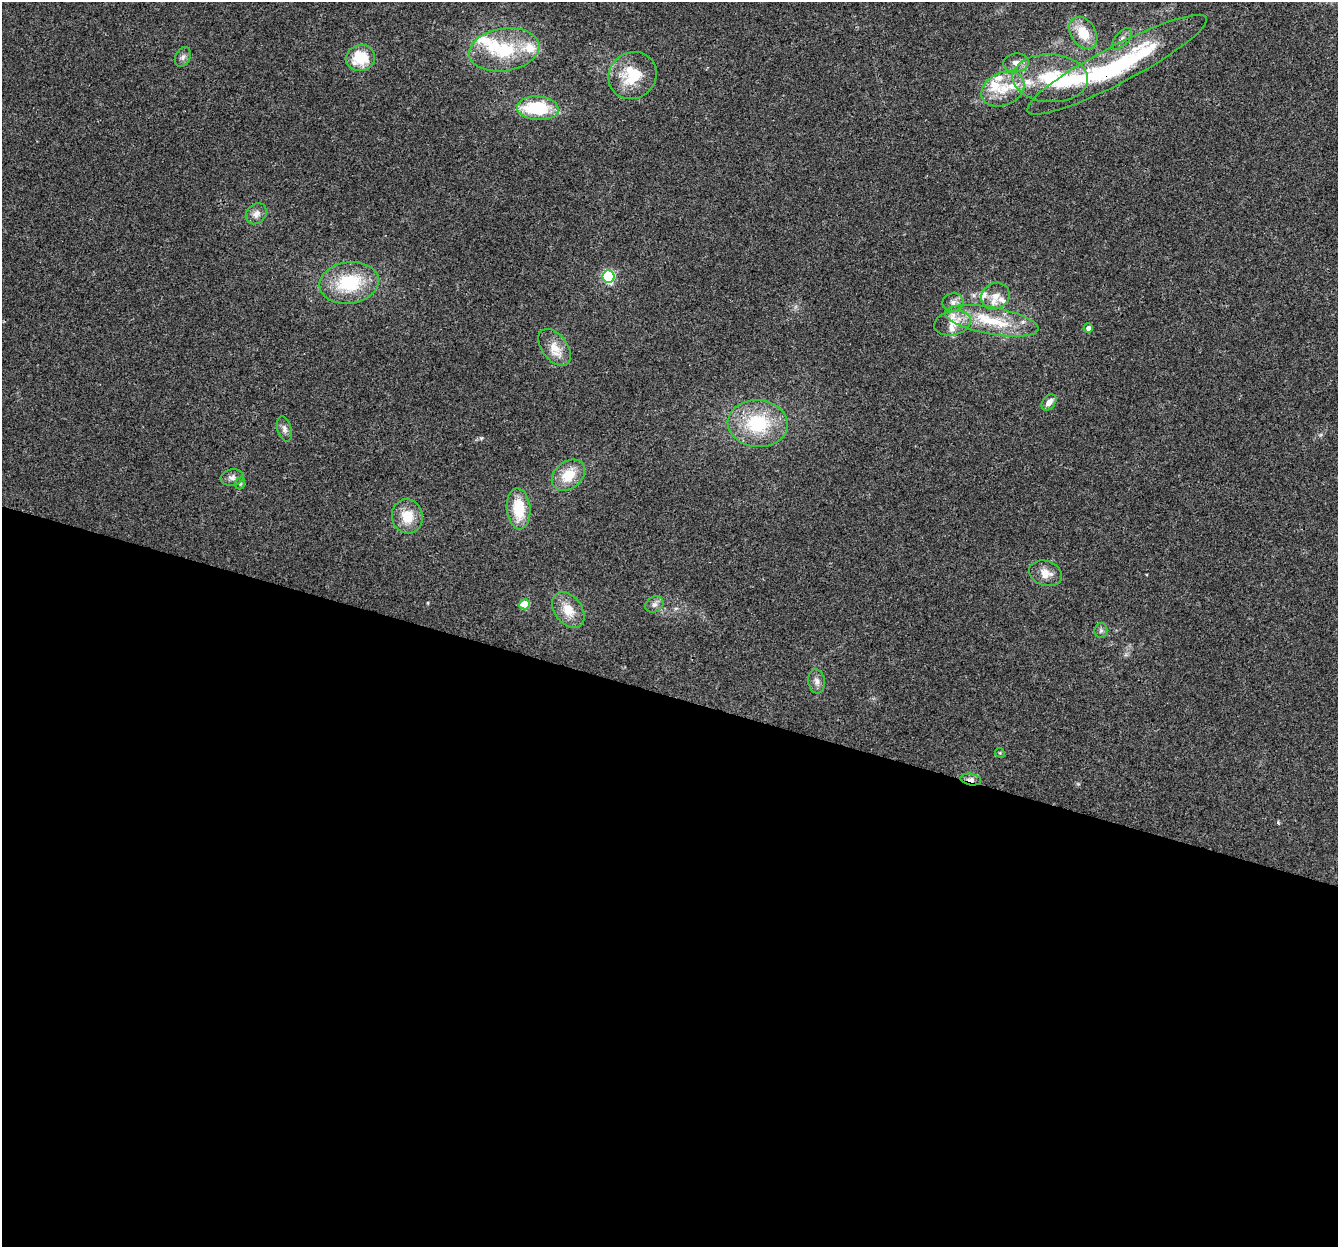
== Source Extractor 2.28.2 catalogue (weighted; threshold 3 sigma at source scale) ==
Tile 14 of 4 x 4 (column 2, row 4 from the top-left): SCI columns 1366-2701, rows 335-1579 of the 5395 x 5585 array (HDU 1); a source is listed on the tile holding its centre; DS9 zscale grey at full resolution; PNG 1340 x 1249 px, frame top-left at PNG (2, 2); each listed source drawn as its Kron ellipse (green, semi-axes under 4 px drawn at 4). Shown black and unused: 44% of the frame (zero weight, under 3 of 4 exposures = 5% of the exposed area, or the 3 px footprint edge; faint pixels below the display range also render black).
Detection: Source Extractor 2.28.2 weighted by HDU 2 'WHT'; one run over the whole footprint, this tile lists its part. Background 0.03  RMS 0.0032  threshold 0.0144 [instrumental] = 3 sigma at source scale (4.5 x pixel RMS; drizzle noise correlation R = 1.50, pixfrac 1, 0.0396/0.0396 arcsec/px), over >= 5 px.
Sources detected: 51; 2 inside a brighter object's white glare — neither listed nor drawn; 13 inside a brighter listed object's ellipse — not listed separately; the other 36 listed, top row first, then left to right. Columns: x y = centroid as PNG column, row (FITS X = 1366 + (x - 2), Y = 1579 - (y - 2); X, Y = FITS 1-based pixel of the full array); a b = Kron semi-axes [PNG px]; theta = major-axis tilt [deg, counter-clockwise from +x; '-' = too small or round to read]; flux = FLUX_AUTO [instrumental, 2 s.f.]
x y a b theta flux
1083 33 17 12 -56 7.7
1122 39 13 6 49 1.4
504 50 35 21 9 17
183 57 10 7 63 1.2
360 58 15 13 13 11
1016 63 13 9 7 2.3
1117 65 101 18 28 43
633 76 25 23 38 13
1050 78 38 24 -2 20
1003 89 22 16 24 8.1
538 108 21 12 -4 19
256 214 11 9 45 2
609 277 6 6 - 37
349 283 30 20 7 18
995 296 15 13 34 3.7
953 302 10 9 - 1.6
992 321 47 13 -10 15
953 323 19 12 12 3.9
1088 328 4 4 - 1.3
555 347 21 12 -52 4.7
1049 402 9 6 50 2.2
758 424 30 23 -5 19
284 429 13 7 -73 1.4
568 475 18 13 40 7.2
232 478 11 8 9 1.5
240 483 6 5 - 0.54
519 509 20 12 -85 10
407 516 17 15 -74 7.3
1046 573 17 12 -19 3.8
525 604 5 5 - 10
654 604 9 7 33 1.3
568 610 20 13 -53 6
1101 630 7 6 - 0.81
817 681 12 8 -83 1.8
1000 753 5 4 - 0.38
971 779 10 5 -10 1.4
Overlapping masked pixels (flux is a lower limit): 1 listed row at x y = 971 779